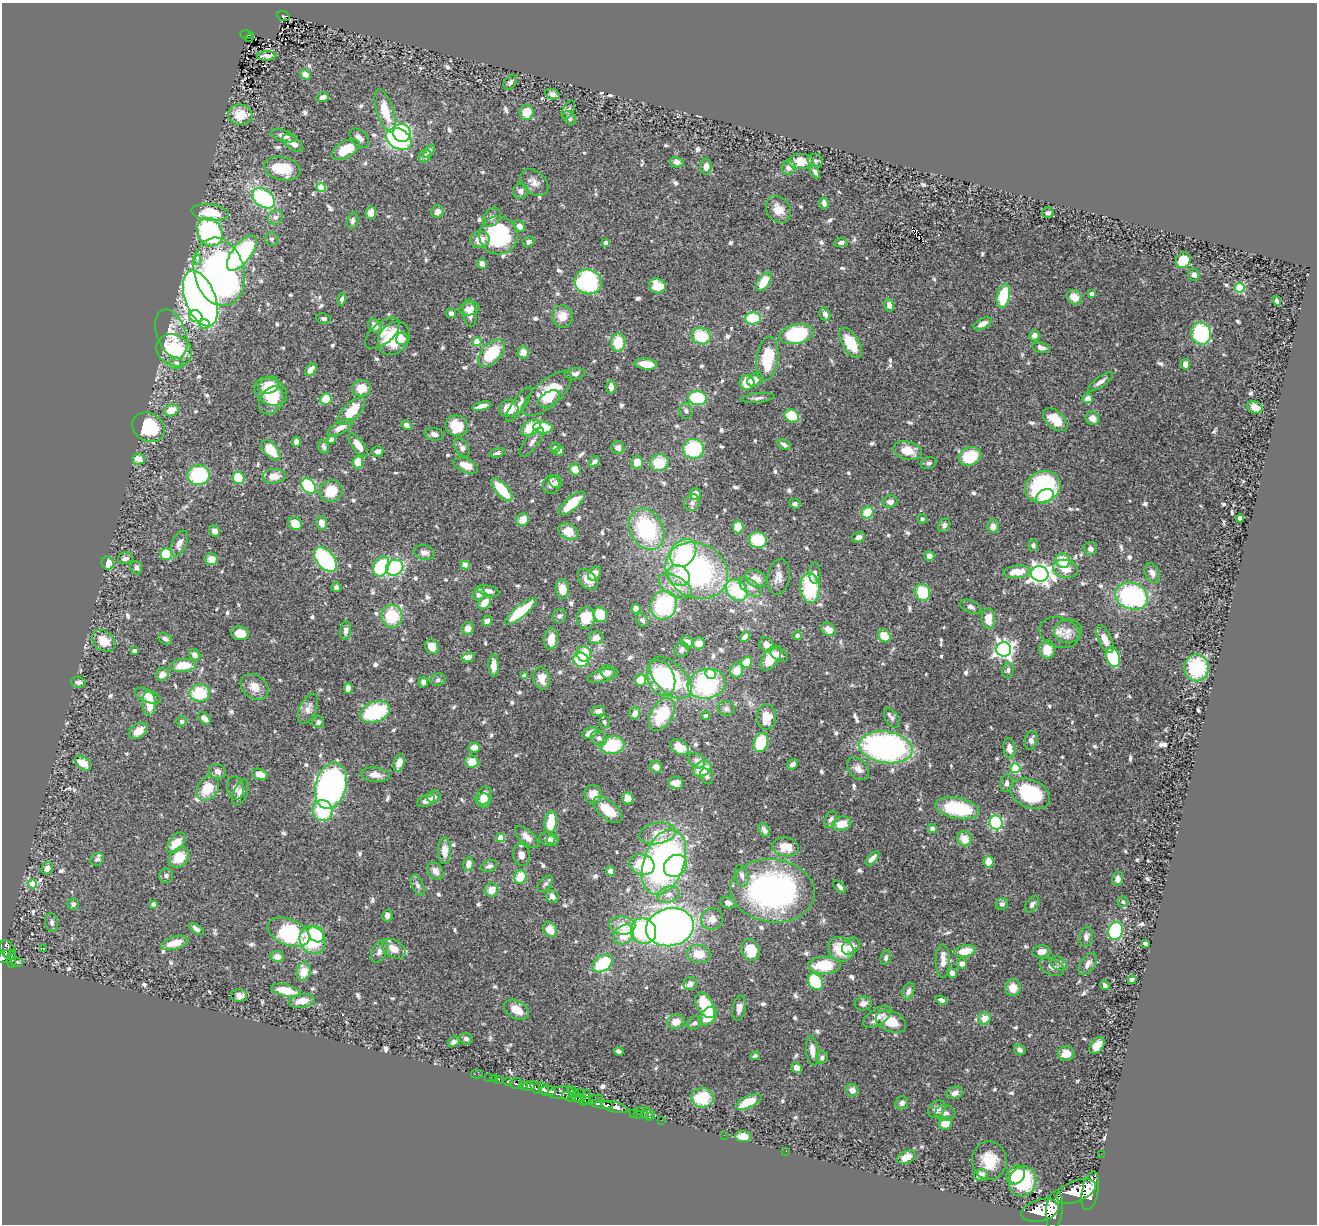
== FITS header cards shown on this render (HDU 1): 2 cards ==
NAXIS1  =                 1315
NAXIS2  =                 1222

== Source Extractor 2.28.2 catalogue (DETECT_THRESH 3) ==
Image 1315 x 1222 px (HDU 1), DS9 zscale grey, 1 PNG px = 1 image px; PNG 1319 x 1226 px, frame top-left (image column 1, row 1222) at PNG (2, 3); each listed source drawn as its Kron ellipse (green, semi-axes under 4 px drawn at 4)
Background 0.897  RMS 0.031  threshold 0.0939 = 3 sigma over >= 5 px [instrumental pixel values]
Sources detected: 774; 1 with non-positive FLUX_AUTO (blend fragments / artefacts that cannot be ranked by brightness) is neither listed nor drawn; of the other 773, the 500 brightest by FLUX_AUTO listed and drawn (273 fainter detections omitted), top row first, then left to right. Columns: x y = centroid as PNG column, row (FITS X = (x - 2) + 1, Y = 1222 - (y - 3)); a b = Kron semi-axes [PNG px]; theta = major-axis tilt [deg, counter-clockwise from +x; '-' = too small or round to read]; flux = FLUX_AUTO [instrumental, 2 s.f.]
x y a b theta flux
283 16 6 4 -23 70
247 35 7 4 -8 81
250 38 4 2 - 12
267 56 10 4 2 10
305 74 6 4 -37 17
510 82 8 5 55 7.1
552 94 7 5 -21 7.7
323 97 6 5 - 11
568 110 10 5 62 6
385 111 22 8 -73 50
527 112 8 7 - 34
240 115 12 10 -8 45
569 118 7 5 -56 7.8
402 133 9 8 - 190
283 136 13 6 -18 13
359 138 11 7 -45 12
399 139 13 10 -29 330
293 143 12 6 -35 14
346 150 15 8 30 60
429 151 7 4 51 5.7
425 156 7 5 51 9.6
801 161 13 7 0 45
815 161 8 6 -15 6.3
677 162 7 5 -14 13
706 167 8 5 87 14
789 167 7 6 - 15
282 168 19 11 -13 69
815 172 7 4 -60 6.4
534 182 16 11 -41 18
321 187 4 4 - 83
520 191 8 7 - 9.6
263 198 13 8 -36 200
824 203 6 4 -73 10
778 209 14 11 -54 25
437 211 6 6 - 13
210 213 19 8 -7 55
371 213 6 5 - 24
1048 213 6 5 - 6.7
275 217 8 7 - 8.4
492 217 10 8 49 10
353 221 8 5 80 6.7
520 226 6 5 - 12
210 232 15 12 -58 360
498 235 19 19 - 170
271 239 7 6 - 6
480 240 10 8 11 28
528 242 6 5 - 7.2
606 243 4 4 - 17
841 243 7 5 6 9.3
242 253 21 9 52 250
197 260 5 4 - 7.9
1183 260 8 7 - 52
482 264 5 5 - 17
219 272 34 25 -77 870
1194 275 6 5 - 10
588 282 14 12 -26 250
764 282 10 5 54 54
657 286 8 7 - 47
1240 288 5 5 - 130
1091 294 4 3 - 8
1003 296 12 6 77 96
1074 297 8 7 - 27
200 298 29 15 -69 2200
342 299 6 4 76 7.3
1277 301 5 4 - 6.6
889 305 6 4 -73 11
469 309 10 6 11 24
451 313 5 5 - 7.6
470 313 13 7 -83 17
825 314 7 5 -64 9.9
196 316 7 5 -29 100
562 316 11 10 - 27
753 318 8 6 3 110
324 319 7 5 -7 5.7
204 324 5 5 - 76
982 324 10 5 28 15
375 326 8 6 -51 18
383 333 21 10 40 23
1201 333 11 9 -68 190
171 334 25 14 -70 47
796 334 17 9 11 190
1034 335 5 5 - 14
701 336 10 8 -19 76
394 338 18 14 51 99
402 339 6 6 - 14
477 342 4 4 - 56
618 342 9 7 87 54
851 343 17 8 -58 59
1041 347 9 5 -17 9.7
174 350 18 15 -29 140
523 352 6 5 - 21
491 353 17 9 46 100
767 359 22 11 81 90
176 363 6 5 - 6
646 364 11 5 -6 41
1185 364 5 5 - 16
311 370 7 5 48 17
575 374 10 5 6 8.4
755 379 8 6 34 15
1101 382 15 5 35 11
747 383 7 7 - 49
269 385 11 8 27 24
611 387 6 4 -86 15
361 388 9 8 - 35
271 392 17 13 -29 54
547 394 31 13 41 71
697 398 9 7 -7 110
758 398 17 4 5 8.2
1088 398 5 5 - 14
326 399 6 5 - 47
549 399 12 7 31 22
271 400 15 11 56 55
519 404 20 6 56 14
482 406 10 4 13 15
1255 407 8 6 -24 20
509 408 9 9 - 38
171 410 7 5 20 35
352 411 17 8 46 66
686 411 8 6 -78 6.9
792 416 8 6 -31 65
1092 418 7 6 - 18
1055 420 14 8 -41 41
406 425 5 4 - 7.1
457 426 11 10 - 61
149 427 17 14 -29 110
543 427 10 6 -4 77
340 428 14 6 27 17
531 428 10 7 32 76
434 434 9 6 -11 8.1
331 439 4 4 - 6.3
296 442 5 4 - 14
532 442 17 6 52 11
358 445 14 6 -53 27
784 445 7 4 -28 6.3
324 447 7 5 -77 7.3
462 447 10 6 -57 8.5
555 448 5 4 - 7.3
618 448 7 6 - 13
693 449 10 10 - 140
271 450 12 6 -47 58
378 451 6 5 - 7.3
559 451 5 4 - 11
908 451 14 9 -12 37
497 453 8 4 15 5.9
970 456 11 9 19 87
139 459 6 5 - 30
358 462 6 5 - 33
594 462 6 4 47 6.7
637 463 6 5 - 26
659 463 9 8 - 61
929 463 8 5 16 5.8
466 465 13 7 -21 26
575 470 6 5 - 32
199 475 11 10 - 150
274 476 11 7 6 25
239 478 6 5 - 74
556 481 7 6 - 5.9
551 484 9 8 - 14
309 486 8 6 -50 160
1043 487 18 15 22 270
502 490 14 6 -49 76
331 491 12 10 33 47
695 494 6 5 - 27
1045 496 9 6 28 47
890 502 8 6 15 12
572 503 16 6 41 49
692 503 8 7 - 8.7
795 504 6 5 - 5.9
868 513 6 5 - 54
1240 518 4 4 - 14
922 519 5 4 - 6
523 520 6 6 - 24
322 523 7 5 -71 15
295 524 7 6 - 35
944 525 7 5 58 7.7
993 526 7 6 - 16
738 527 6 5 - 31
647 529 22 16 -61 200
214 531 6 5 - 12
568 531 10 7 -22 32
858 537 6 5 - 8.4
758 540 9 8 - 85
179 544 13 7 67 15
1033 545 6 5 - 7
1090 549 6 6 - 7.9
424 552 11 7 -11 10
683 553 15 12 52 160
166 554 6 5 - 61
929 556 5 5 - 12
125 558 7 6 - 8.4
212 559 6 6 - 24
325 559 14 8 -50 200
1063 561 8 7 - 44
108 563 6 6 - 32
465 565 5 4 - 19
381 566 10 7 63 130
136 568 7 5 -71 7.3
395 568 9 7 24 200
1066 569 13 9 -13 28
697 571 32 27 -28 470
1017 572 14 6 5 39
594 573 7 6 - 19
815 573 10 6 90 8.3
1152 573 10 7 -65 14
1040 574 8 7 - 1200
678 575 12 9 -37 36
779 577 18 11 80 19
756 579 11 8 -27 23
588 580 12 8 -49 22
675 586 18 9 -29 31
336 587 5 4 - 6.1
750 587 13 7 -37 11
810 588 15 10 -85 150
562 589 10 6 -84 27
737 590 12 9 -47 120
488 591 12 5 -13 13
922 592 8 7 - 80
479 594 6 6 - 12
1132 596 17 13 -18 300
485 603 7 5 49 28
664 605 14 13 - 190
971 607 11 6 -24 8.1
636 609 5 4 - 22
521 611 20 6 39 93
600 615 7 6 - 69
392 616 11 10 - 92
559 616 7 6 - 6.5
586 618 10 9 - 50
988 619 10 7 -89 30
642 620 7 5 -46 6.3
487 621 6 5 - 8.7
468 628 6 6 - 17
828 629 8 6 -33 19
346 630 9 5 83 9.3
1068 631 14 11 8 20
1059 632 21 15 -16 26
240 633 9 7 -10 29
797 635 4 4 - 6.3
884 636 7 6 - 36
745 637 6 4 47 17
596 638 7 6 - 19
165 639 7 5 -33 7.5
551 639 11 6 85 29
1105 639 15 6 -63 23
104 641 13 9 -38 36
687 642 7 5 -28 14
699 643 6 6 - 16
766 644 7 6 - 14
432 647 7 6 - 22
1004 649 7 7 - 930
1047 649 9 8 - 37
681 650 8 7 - 9.8
134 651 4 4 - 15
584 654 7 7 - 76
195 655 6 5 - 13
779 655 9 6 -29 9.7
468 657 7 4 23 10
1113 657 10 6 -67 120
771 658 14 7 54 46
581 660 8 7 - 88
747 662 6 5 - 56
183 665 13 6 5 49
494 665 11 5 -88 15
1197 668 13 12 - 130
1008 670 7 5 81 6.1
737 671 7 6 - 30
608 672 7 6 - 9.3
711 674 5 5 - 62
162 675 6 6 - 20
525 675 4 4 - 17
603 675 16 6 15 18
542 678 11 8 -79 20
661 678 18 13 -66 180
670 678 26 14 -46 170
438 680 7 6 - 6.3
640 680 6 5 - 37
78 682 8 5 -2 7.6
423 682 5 4 - 8.8
707 684 19 15 14 260
254 687 15 11 -38 24
348 688 5 4 - 13
200 693 10 9 - 85
148 696 14 6 -23 24
149 703 12 7 -86 32
308 709 16 8 66 15
726 709 8 7 - 7.7
598 711 7 5 9 11
375 712 15 10 20 160
635 713 6 5 - 16
662 714 18 11 59 110
706 716 4 4 - 7
766 717 13 9 87 37
204 718 7 5 -44 15
892 718 10 6 -56 7.8
181 721 5 5 - 7
318 722 6 6 - 6.5
604 722 6 5 - 5.7
138 731 10 6 35 21
590 733 8 5 25 16
599 738 8 7 - 8.5
1031 740 9 6 74 10
761 743 10 7 70 94
612 745 12 9 11 110
474 747 6 5 - 14
679 747 10 7 -31 40
886 747 27 16 -8 700
1009 748 10 6 -83 19
697 761 9 7 -41 10
472 762 6 6 - 36
83 763 9 6 -38 30
399 763 9 5 72 20
792 764 6 4 35 7.6
656 767 6 5 - 15
1015 768 5 5 - 110
702 769 10 7 26 55
858 769 13 9 -49 14
218 771 8 7 - 9.5
260 774 8 5 -17 23
375 775 14 7 -6 17
707 776 8 6 -63 7.5
676 783 7 6 - 23
1007 783 9 6 82 9.6
331 786 23 15 76 870
235 788 12 8 -85 13
208 789 13 10 51 52
240 792 14 7 67 17
593 794 10 8 -81 25
1030 794 21 14 -24 160
484 796 10 7 56 23
434 797 7 6 - 9.6
628 798 6 5 - 28
426 801 9 5 26 15
484 801 7 7 - 20
957 808 22 10 -10 140
608 810 17 9 -40 53
323 811 10 10 - 110
831 819 9 6 64 6.5
551 822 11 6 85 64
996 822 7 6 - 210
842 824 9 7 13 31
933 829 5 4 - 13
764 830 7 5 -57 8.5
657 833 18 10 10 38
527 837 14 6 -42 17
501 838 4 4 - 58
547 839 8 7 - 11
964 839 8 7 - 32
552 840 6 5 - 7.1
176 843 12 7 50 36
786 847 13 9 -7 38
444 851 13 6 90 23
521 855 11 8 -80 13
179 857 11 9 46 47
872 858 9 4 48 13
97 859 7 6 - 6.3
664 862 34 20 70 650
989 862 6 5 - 32
468 864 7 5 84 15
642 864 13 10 -18 110
489 866 8 5 19 8
675 866 12 10 37 150
47 868 6 5 - 13
435 871 9 7 -52 12
610 871 5 4 - 14
166 876 7 7 - 7
742 876 11 6 -74 10
520 877 7 6 - 53
1118 879 7 5 83 13
32 884 5 4 - 62
545 884 10 5 47 5.8
418 885 11 5 -66 7.9
840 887 8 4 -46 6.2
492 890 7 6 - 24
773 891 42 31 -7 610
669 895 11 8 16 15
552 896 6 6 - 13
1123 902 5 5 - 5.8
728 903 8 5 -17 8.2
73 904 6 5 - 6.2
153 904 4 4 - 7.2
1002 904 6 6 - 6.6
1032 904 9 5 54 8.6
387 916 6 5 - 9.2
712 919 11 10 - 21
52 923 9 6 -82 7.3
622 925 13 9 -8 34
670 927 24 19 11 1400
196 929 8 4 -35 7.9
550 930 8 6 -52 32
644 931 13 12 - 240
1116 931 9 7 76 190
288 932 22 13 -22 240
316 934 9 7 -51 110
624 935 11 9 42 55
1086 937 10 6 81 10
312 940 14 12 -63 97
175 943 14 6 15 34
1145 943 4 4 - 6.6
851 946 10 7 39 19
43 949 3 3 - 34
393 949 13 8 -31 25
841 949 13 11 -39 69
8 950 11 6 -63 580
751 950 11 9 -69 56
379 951 12 7 62 12
965 951 10 6 10 37
1041 952 9 6 6 15
699 954 12 9 -9 37
277 956 6 5 - 20
4 957 8 5 44 610
886 958 7 5 75 6.2
12 959 9 4 -89 250
943 961 17 7 90 17
17 962 6 3 -16 200
603 963 11 7 36 110
1059 963 9 6 -26 7.6
962 964 5 5 - 11
1088 964 12 7 57 12
824 965 16 8 0 93
1052 967 13 7 -27 9.7
303 971 9 7 78 31
952 973 5 4 - 8.5
1132 980 4 4 - 8.9
815 982 9 7 -56 110
690 984 7 6 - 9.8
1105 985 5 4 - 6.8
1013 988 8 7 - 26
286 991 15 6 -13 45
908 991 8 5 70 9.7
239 996 8 6 -1 12
941 1000 6 3 -20 8.4
302 1001 13 6 9 29
863 1004 8 7 - 10
705 1005 14 8 -59 98
739 1008 12 6 80 12
517 1010 13 9 -28 29
708 1016 10 7 51 62
877 1017 16 8 31 22
984 1019 6 6 - 24
891 1021 16 10 -24 44
676 1022 9 7 12 22
694 1023 7 6 - 7.4
466 1039 7 5 -24 7
454 1042 6 5 - 6.5
1097 1045 10 6 53 22
1020 1050 6 5 - 7.9
619 1051 5 3 - 6.2
812 1051 15 6 -81 19
1066 1053 8 7 - 19
755 1056 4 4 - 7.6
822 1057 6 6 - 6.3
797 1068 6 4 -40 13
477 1074 6 2 0 20
489 1077 2 2 - 11
494 1078 2 2 - 13
499 1079 4 3 - 61
508 1082 4 3 - 240
516 1083 6 5 - 250
523 1086 4 3 - 610
529 1086 6 4 -12 1200
536 1087 7 4 -58 770
544 1089 7 4 -66 1200
852 1090 6 6 - 16
548 1091 8 5 -5 2500
573 1092 7 4 -39 190
579 1092 2 2 - 15
561 1093 14 6 2 1500
955 1093 8 6 23 13
569 1097 7 3 -22 350
579 1098 6 4 -2 990
586 1098 8 3 68 620
702 1098 11 10 - 91
591 1100 12 4 12 540
749 1102 14 6 24 48
902 1103 7 6 - 7.9
601 1104 12 3 -9 1800
615 1107 14 5 -15 1400
937 1109 10 7 43 16
639 1111 3 2 - 13
633 1113 2 2 - 14
945 1113 10 7 -5 9.8
637 1114 3 2 - 33
648 1114 7 5 -24 7.7
644 1115 2 2 - 18
649 1117 3 2 - 26
661 1120 2 2 - 9.2
945 1123 6 6 - 29
724 1135 2 2 - 8.4
743 1136 8 5 -4 24
786 1151 2 2 - 6.7
1101 1154 2 2 - 9.6
907 1157 10 6 23 28
989 1160 19 17 -88 53
981 1175 7 6 - 14
1016 1175 10 8 46 74
1023 1181 15 13 66 130
1076 1191 20 10 21 5700
1090 1191 19 8 79 4800
1040 1210 19 11 15 6100
1054 1210 19 8 83 6000
At the frame edge (FLAGS 8, measured only in part): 1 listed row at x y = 4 957
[273 fainter detections neither listed nor drawn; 1 non-positive-flux detection neither listed nor drawn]